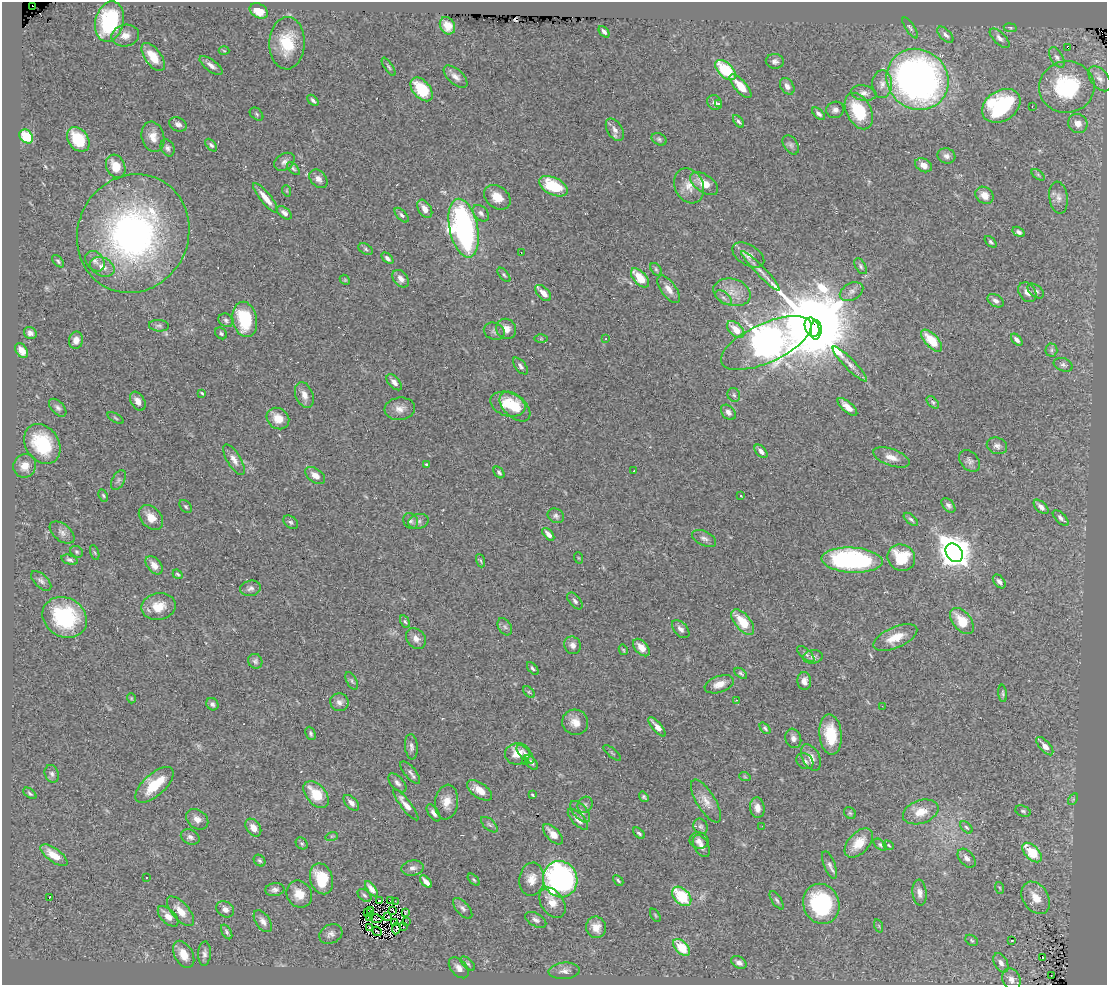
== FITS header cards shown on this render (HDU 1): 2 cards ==
NAXIS1  =                 1105
NAXIS2  =                  983

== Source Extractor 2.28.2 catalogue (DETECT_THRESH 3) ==
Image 1105 x 983 px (HDU 1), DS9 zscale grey, 1 PNG px = 1 image px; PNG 1109 x 987 px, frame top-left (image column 1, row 983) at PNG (2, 2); each listed source drawn as its Kron ellipse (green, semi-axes under 4 px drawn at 4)
Background 0.634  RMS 0.029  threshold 0.0868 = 3 sigma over >= 5 px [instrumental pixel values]
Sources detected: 318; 3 with non-positive FLUX_AUTO (blend fragments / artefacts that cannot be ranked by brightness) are neither listed nor drawn; the other 315 listed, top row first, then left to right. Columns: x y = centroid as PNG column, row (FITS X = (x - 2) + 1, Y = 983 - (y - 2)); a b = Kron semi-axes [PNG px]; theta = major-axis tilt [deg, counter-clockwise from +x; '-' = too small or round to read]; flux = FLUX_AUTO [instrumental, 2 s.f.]
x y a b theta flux
33 6 3 2 - 1700
259 11 10 7 -30 32
109 22 20 14 76 200
447 26 9 7 -60 19
910 28 12 4 -57 4.7
1010 28 6 3 -9 2.3
604 32 6 4 -49 7
945 35 10 5 -45 6.6
125 36 14 10 11 18
1000 38 12 6 -44 8.3
287 43 26 17 89 75
1067 47 4 2 - 29
224 51 5 3 - 1.8
153 57 16 8 -54 38
1057 57 11 6 -60 7.4
775 61 9 7 -5 7.1
211 65 13 6 -37 11
389 67 10 4 -56 3.7
725 70 13 7 -44 110
455 77 14 7 -41 12
918 79 32 29 -38 970
1100 79 14 8 -52 13
882 84 14 10 -89 15
740 86 15 6 -49 34
787 86 9 6 -56 11
1067 87 28 26 7 160
422 89 14 8 -49 85
864 93 13 7 -9 9.9
313 100 6 4 -46 4.5
715 103 8 7 - 7.7
718 103 3 3 - 7.7
1001 106 21 15 32 210
1032 106 3 2 - 1.4
835 110 9 8 - 7.5
859 111 19 12 -62 87
257 114 8 5 -43 3.5
819 114 8 4 -42 6.2
738 121 7 4 -51 5.1
178 124 9 6 -27 9.8
1078 124 10 9 - 14
615 130 12 7 -59 11
26 136 8 6 -44 65
153 137 15 11 -75 21
78 139 14 10 -54 66
659 139 8 5 -29 4.4
211 145 7 4 -48 4.8
791 145 10 6 -58 6.1
167 148 9 6 -65 6.8
946 156 9 7 -18 8.2
284 162 11 8 34 8.8
924 165 9 6 -29 13
116 166 12 9 -64 32
293 169 8 4 -45 3.6
1038 175 7 4 -37 2.9
318 179 10 7 -47 11
704 183 16 9 -35 29
553 186 15 8 -26 87
689 186 18 14 -63 27
287 191 6 3 -71 2
984 195 10 8 -41 18
497 197 14 10 -37 28
265 198 18 5 -51 23
1058 198 16 9 -82 14
425 209 10 6 -58 15
284 213 8 5 -39 6.9
481 213 10 6 -46 7.6
402 215 9 5 -47 4.8
464 228 30 14 -78 590
1019 232 7 4 -33 5.6
133 233 60 55 64 640
991 242 7 4 -45 3.4
366 249 8 5 -29 3.9
521 253 3 2 - 1.5
748 255 18 10 -31 17
387 258 7 4 -42 5.9
58 261 7 4 -48 3.4
95 261 11 8 -52 9.4
861 266 9 5 -59 4.2
102 267 12 9 -25 15
656 269 7 4 -54 3.3
760 271 27 5 -46 13
504 275 8 4 -50 3.3
640 278 12 6 -48 42
401 279 10 6 -51 9.7
345 280 5 4 - 2.1
669 289 16 7 -54 17
1036 291 9 6 -38 5.9
732 292 19 13 -16 31
851 292 12 8 29 11
1027 292 11 8 -53 12
543 293 10 5 -46 20
723 298 9 5 -37 6.7
995 301 9 6 -31 7.5
245 319 18 12 -79 100
226 320 8 6 -37 4.9
159 326 10 5 -6 5
812 327 10 6 -68 7900
506 329 10 9 - 17
736 329 10 6 -44 30
816 330 9 5 87 26000
494 331 10 8 -22 7.1
30 333 6 5 - 7.9
221 333 6 5 - 3.8
541 339 6 4 0 2.6
606 339 4 3 - 1.6
76 340 8 7 - 11
1017 340 7 4 -47 7.7
932 341 14 6 -47 47
766 343 49 19 24 6900
1051 350 6 6 - 4.5
22 351 8 5 -54 16
850 364 24 5 -46 14
1063 365 10 6 -20 5.9
520 366 10 5 -51 6
394 382 9 5 -47 8.9
202 393 3 2 - 2.1
304 395 13 8 -68 14
734 395 7 6 - 4.2
138 401 10 6 -58 15
933 402 7 4 -45 2.8
508 404 18 12 -18 43
515 407 18 11 -43 63
847 407 12 5 -40 20
58 408 11 6 -47 6.6
400 409 15 11 6 16
728 412 9 6 -49 8.8
116 418 9 4 -28 3.1
278 419 12 10 -38 28
42 444 21 16 -56 110
997 446 10 8 -19 8.5
761 451 8 4 -47 9.9
891 457 19 8 -20 20
234 460 17 6 -58 14
969 461 12 8 -46 8.2
426 464 4 3 - 2
25 466 12 11 - 20
634 471 3 2 - 1.5
499 472 6 4 -49 4.7
315 475 11 7 -36 14
118 480 11 6 64 6.6
103 496 6 4 -63 2.7
741 496 4 2 - 1.5
948 505 8 5 -48 6.2
186 506 7 5 -50 3.6
1041 507 9 5 -44 10
556 516 8 7 - 6.1
151 517 14 10 -47 25
1061 518 10 5 -44 7.1
911 519 8 4 -41 4.7
411 521 8 7 - 6.2
418 521 10 7 14 7.5
291 522 8 6 -38 4.6
62 533 14 8 -39 10
548 534 7 4 -48 11
704 538 13 7 -26 8.5
77 552 7 5 -33 3
95 553 8 3 -71 2.6
954 553 10 7 -51 3200
579 558 6 3 -70 1.8
901 558 14 13 - 75
69 560 8 4 -16 4.6
852 560 30 12 -3 360
481 561 7 3 -71 2.5
154 565 10 6 -51 17
178 574 5 3 - 2.8
41 581 12 6 -43 7.2
999 581 8 5 -49 7.1
251 588 11 7 12 8
575 601 10 5 -49 5.5
158 606 17 13 11 36
65 617 23 19 -31 170
962 621 15 9 -51 46
405 622 6 4 -61 3.4
743 622 15 7 -50 49
505 627 9 6 -58 5.5
681 629 11 6 -47 9.7
895 638 23 10 24 36
416 639 11 9 -48 12
573 645 9 8 - 9.4
641 648 10 6 -47 21
623 650 5 4 - 2.2
806 654 10 5 -41 6.2
813 657 10 6 10 7
255 661 7 7 - 5.3
533 669 7 4 -50 4.7
741 673 7 4 -38 3.9
352 681 9 5 -63 4
804 681 9 6 -89 11
719 684 15 8 19 18
529 692 7 4 -45 2.7
1003 693 8 3 -84 3.3
131 698 5 3 - 1.7
737 700 4 3 - 2.5
339 702 9 9 - 10
212 704 7 5 -51 5.2
882 706 3 2 - 3.3
575 722 13 12 - 21
657 727 12 4 -49 15
765 728 7 4 -50 3.8
311 733 7 4 -67 4
831 735 20 11 -85 64
793 738 10 7 -71 8.5
1045 746 11 5 -48 16
411 747 13 6 -85 7.4
612 753 11 3 -41 2.5
517 754 12 11 - 31
525 754 12 5 -47 8.2
811 757 14 8 -63 15
525 761 2 2 - 4.9
805 761 9 7 -38 6.8
531 762 9 4 -50 5.3
410 772 14 5 -49 7.9
52 774 9 7 -71 6.3
745 777 6 3 -19 2
397 783 11 6 -47 7.6
155 785 24 11 41 62
479 790 14 7 -34 25
30 793 7 4 -38 3.3
316 794 16 9 -48 53
532 795 4 2 - 2.2
644 797 6 4 -55 3.4
1073 799 6 4 57 2.9
706 801 24 9 -59 23
447 802 17 11 82 23
351 803 9 5 -46 11
406 805 19 5 -52 18
585 805 8 7 - 5.6
757 808 10 7 -82 13
1023 811 8 5 -23 4
580 812 13 7 -50 12
921 812 18 11 19 30
433 813 10 5 -56 7.2
850 813 6 5 - 3.2
197 819 12 9 -36 14
578 819 13 6 -46 15
489 825 10 5 -41 5
701 826 8 6 -60 5.1
762 826 2 2 - 21
966 827 7 4 -45 3.7
253 828 10 6 -54 17
639 833 7 4 -43 4.2
553 834 13 6 -46 21
332 836 6 4 17 2.5
190 837 10 7 -24 7.7
699 841 9 8 - 9.3
302 843 6 5 - 3.6
859 843 17 10 48 34
880 845 7 4 -39 3.5
888 845 5 4 - 2.5
701 846 12 7 -60 10
1032 853 12 6 -46 69
54 855 16 7 -36 33
967 858 11 7 -48 9.2
260 861 6 5 - 4.3
830 865 14 5 -69 7.6
413 868 11 7 9 9.4
146 877 3 2 - 2.3
321 879 16 11 -74 68
532 879 16 12 81 23
560 879 18 17 - 650
474 880 7 4 -45 2.8
618 880 6 3 -44 3.1
426 882 7 4 -47 12
1000 888 6 3 -70 2.2
371 889 9 4 -53 12
275 890 9 6 7 7.6
920 893 13 7 -84 11
299 894 14 12 -59 30
364 895 8 5 -40 4.5
682 896 11 7 -46 91
49 898 3 2 - 25
1036 898 17 12 -56 30
380 900 2 2 - 1.9
777 900 10 4 -56 4.7
391 901 3 2 - 4.9
395 901 2 2 - 1.2
552 903 17 11 -56 23
821 904 20 18 -69 190
463 908 13 6 -48 7.5
225 909 9 7 -38 10
371 910 3 2 - 1.4
393 910 3 2 - 0.57
180 911 18 8 -48 26
367 912 2 2 - 1.3
405 912 3 2 - 1.5
655 915 7 3 -60 2.2
168 916 13 7 -46 19
369 917 3 3 - 1.8
388 917 3 2 - 1.2
376 919 6 2 -10 0.062
536 920 11 6 -29 8.4
263 921 12 7 -55 11
394 922 4 2 - 0.53
406 922 2 2 - 2.7
879 926 7 4 -72 2.8
370 927 3 2 - 1.9
403 927 2 2 - 1.1
596 927 11 10 - 21
396 928 6 2 83 0.16
377 931 5 2 - 1.6
227 932 8 4 -60 4.4
331 934 12 9 26 10
972 940 7 5 -36 3.1
1012 940 3 2 - 1.8
682 947 10 6 -46 58
184 954 15 9 -60 27
204 954 12 6 87 8.4
1043 957 3 3 - 15
739 963 8 5 -30 8.6
1001 963 10 6 -62 8.9
468 964 9 4 -41 4.3
459 968 12 7 -48 12
564 971 15 8 4 12
1051 976 3 2 - 3.3
1011 979 11 9 -68 12
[3 non-positive-flux detections neither listed nor drawn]